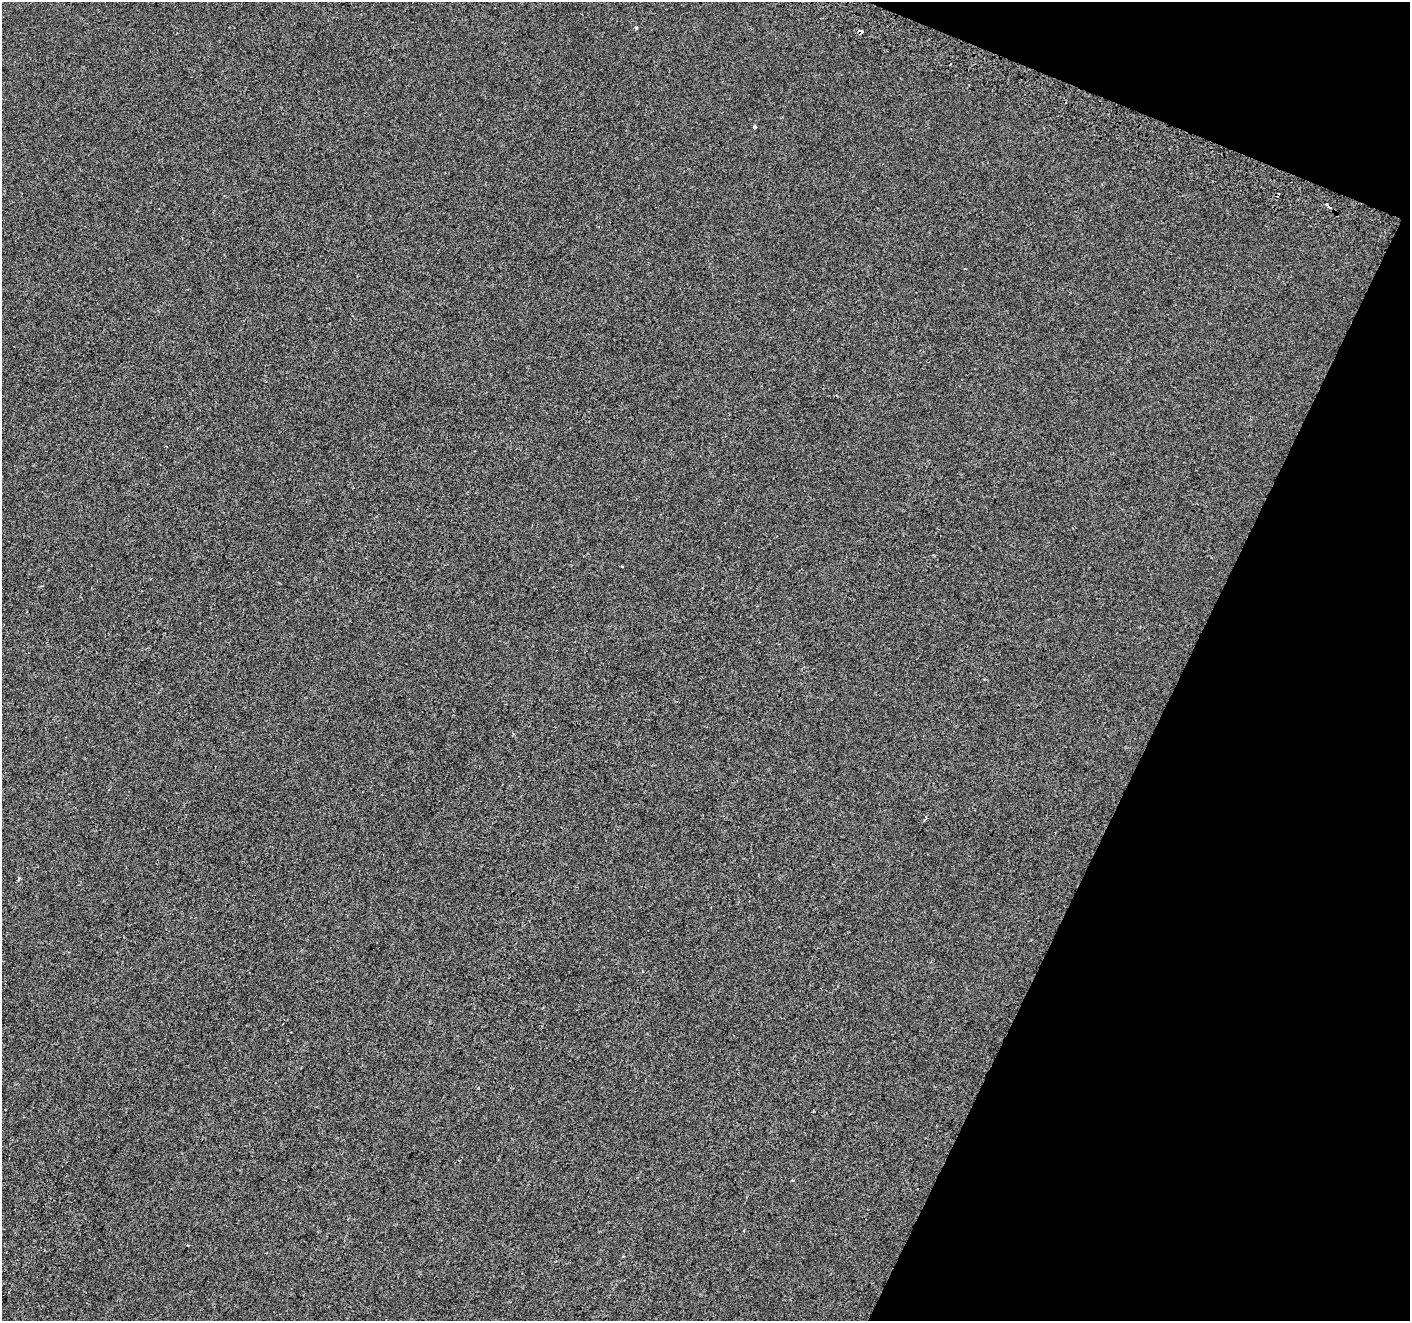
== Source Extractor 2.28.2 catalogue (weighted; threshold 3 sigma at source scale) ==
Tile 8 of 4 x 4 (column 4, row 2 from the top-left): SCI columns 4242-5649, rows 2886-4204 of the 5675 x 5835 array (HDU 1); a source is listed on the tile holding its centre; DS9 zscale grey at full resolution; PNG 1412 x 1323 px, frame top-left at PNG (2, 2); no overlay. Shown black and unused: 20% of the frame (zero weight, under 2 of 3 exposures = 2% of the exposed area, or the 3 px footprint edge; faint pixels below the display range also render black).
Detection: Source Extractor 2.28.2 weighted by HDU 2 'WHT'; one run over the whole footprint, this tile lists its part. Background -3.72e-04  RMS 0.0035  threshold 0.0159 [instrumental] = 3 sigma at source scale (4.5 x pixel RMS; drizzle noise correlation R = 1.50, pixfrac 1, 0.0396/0.0396 arcsec/px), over >= 5 px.
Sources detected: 8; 1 cosmic-ray / hot-pixel residue — not listed; the other 7 listed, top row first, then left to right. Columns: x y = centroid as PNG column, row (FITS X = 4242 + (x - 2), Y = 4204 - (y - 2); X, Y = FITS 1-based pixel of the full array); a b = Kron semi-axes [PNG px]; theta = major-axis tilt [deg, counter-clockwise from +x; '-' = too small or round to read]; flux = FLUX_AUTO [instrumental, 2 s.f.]
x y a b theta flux
636 28 4 4 - 0.39
861 32 4 4 - 3.4
755 127 3 3 - 0.61
1329 207 4 3 - 31
622 566 2 2 - 0.25
926 817 4 3 - 0.53
19 879 5 3 - 0.37
Overlapping masked pixels (flux is a lower limit): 1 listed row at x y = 861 32